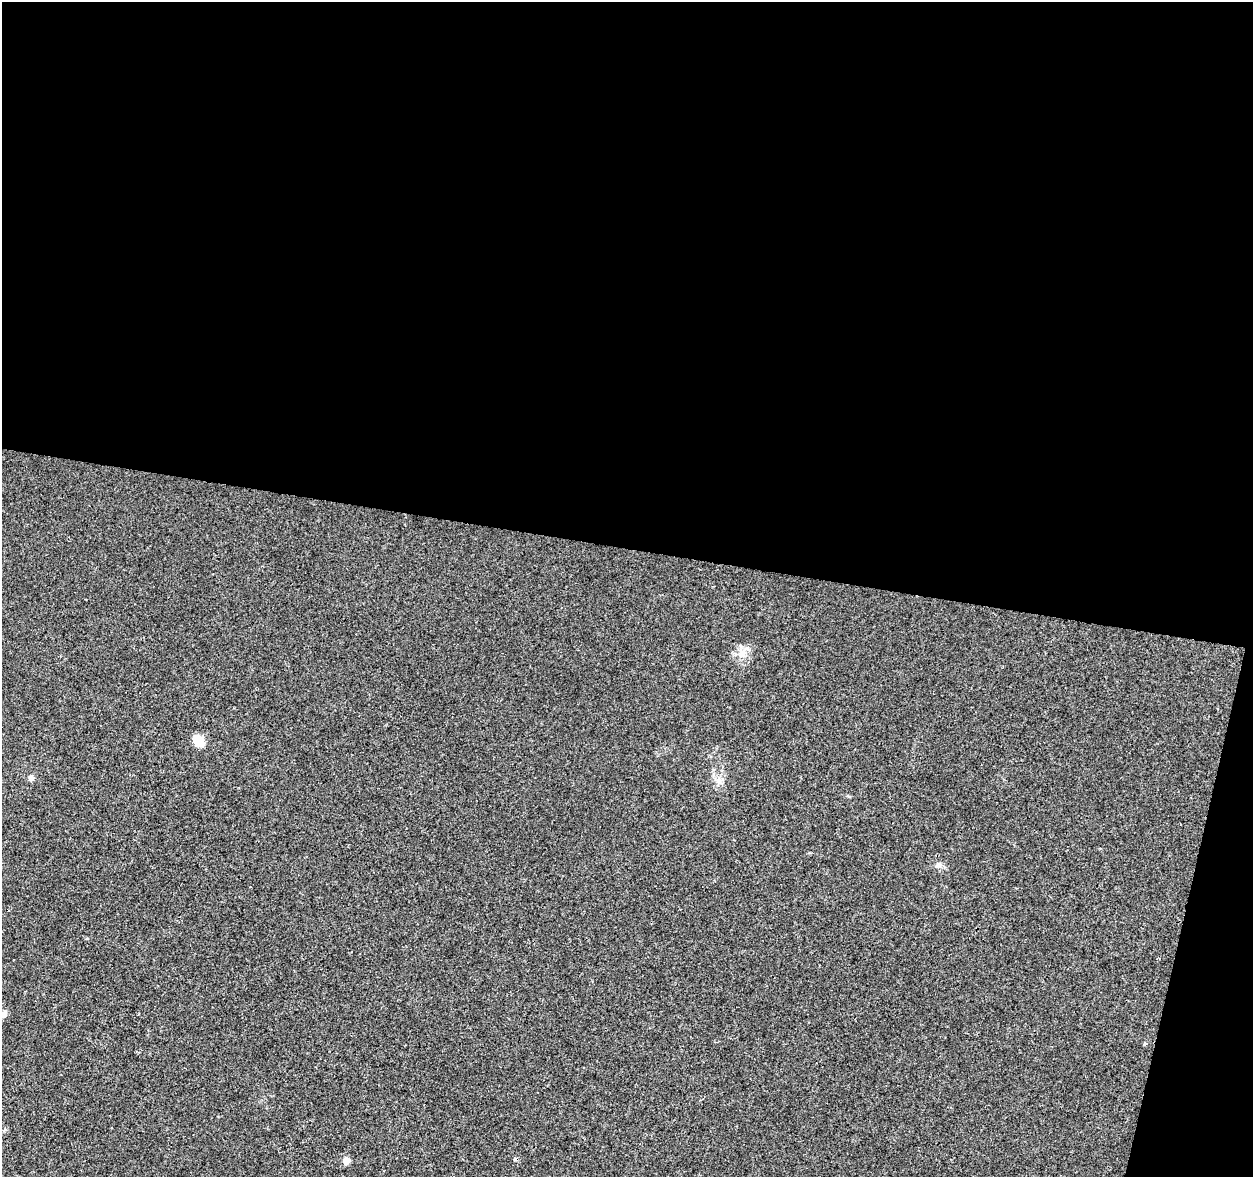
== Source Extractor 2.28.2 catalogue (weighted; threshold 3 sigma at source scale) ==
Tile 4 of 4 x 4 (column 4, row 1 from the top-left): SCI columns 3753-5003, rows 3748-4922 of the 5013 x 5207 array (HDU 1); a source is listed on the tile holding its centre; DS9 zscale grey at full resolution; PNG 1255 x 1179 px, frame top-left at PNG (2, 2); no overlay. Shown black and unused: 49% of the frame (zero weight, under 3 of 4 exposures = <1% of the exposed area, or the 3 px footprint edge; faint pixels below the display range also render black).
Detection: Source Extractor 2.28.2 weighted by HDU 2 'WHT'; one run over the whole footprint, this tile lists its part. Background 0.00629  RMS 0.0027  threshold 0.0124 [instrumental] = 3 sigma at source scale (4.5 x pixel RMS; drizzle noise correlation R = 1.50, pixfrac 1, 0.0396/0.0396 arcsec/px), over >= 5 px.
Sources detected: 7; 1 cosmic-ray / hot-pixel residue — not listed; the other 6 listed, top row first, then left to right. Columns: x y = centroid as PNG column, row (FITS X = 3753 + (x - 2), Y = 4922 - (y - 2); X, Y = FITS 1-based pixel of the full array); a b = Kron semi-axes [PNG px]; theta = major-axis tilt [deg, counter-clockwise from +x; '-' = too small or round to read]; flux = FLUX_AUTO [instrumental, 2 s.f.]
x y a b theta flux
742 653 15 9 54 2.5
198 740 15 9 -52 4.1
31 778 8 6 79 0.94
719 780 9 6 -21 1.2
939 865 9 6 32 0.91
346 1161 5 4 - 4.6